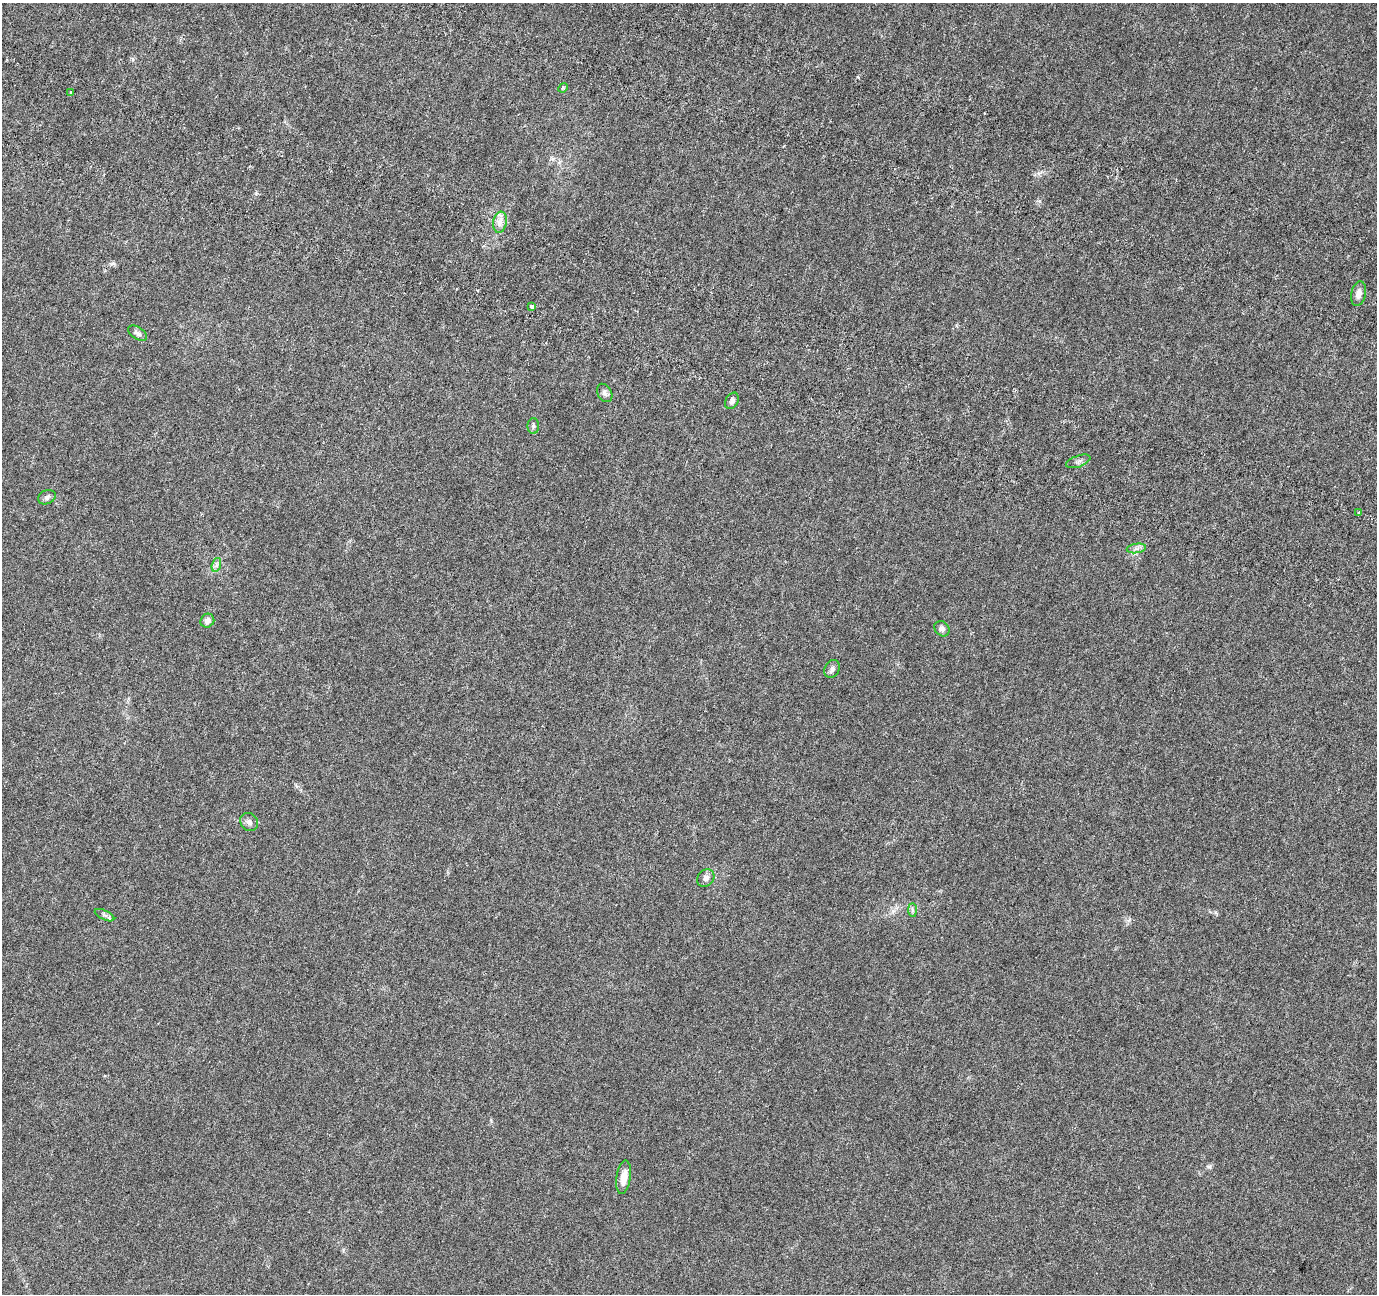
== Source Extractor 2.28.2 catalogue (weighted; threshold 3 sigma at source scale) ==
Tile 11 of 4 x 4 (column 3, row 3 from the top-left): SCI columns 2943-4317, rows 1695-2986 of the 5890 x 6036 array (HDU 1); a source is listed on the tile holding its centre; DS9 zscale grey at full resolution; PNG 1379 x 1296 px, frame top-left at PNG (2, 3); each listed source drawn as its Kron ellipse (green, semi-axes under 4 px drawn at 4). Shown black and unused: <1% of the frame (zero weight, under 4 of 8 exposures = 9% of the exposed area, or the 3 px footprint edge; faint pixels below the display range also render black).
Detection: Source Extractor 2.28.2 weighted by HDU 2 'WHT'; one run over the whole footprint, this tile lists its part. Background 0.00902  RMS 0.0012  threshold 0.00492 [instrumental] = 3 sigma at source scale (4.09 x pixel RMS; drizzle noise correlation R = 1.36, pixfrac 0.8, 0.0396/0.0396 arcsec/px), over >= 5 px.
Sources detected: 23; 1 inside a brighter listed object's ellipse — not listed separately; the other 22 listed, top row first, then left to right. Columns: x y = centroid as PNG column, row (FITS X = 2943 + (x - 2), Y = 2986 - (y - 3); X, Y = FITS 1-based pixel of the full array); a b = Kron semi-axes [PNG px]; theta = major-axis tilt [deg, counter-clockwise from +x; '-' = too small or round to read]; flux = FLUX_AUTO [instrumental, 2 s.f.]
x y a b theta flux
563 88 5 4 - 0.12
71 93 4 2 - 0.12
500 222 10 6 79 0.58
1358 294 12 7 77 0.64
532 306 4 3 - 0.25
137 333 10 6 -33 0.32
605 393 10 7 -59 0.35
732 401 9 6 62 0.32
533 426 8 6 90 0.23
1078 461 13 5 20 0.33
47 497 9 7 25 0.31
1359 512 3 2 - 0.096
1136 548 10 4 9 0.35
216 565 7 4 72 0.26
207 621 7 6 - 0.51
942 629 8 7 - 0.31
832 669 9 7 61 0.33
249 822 10 8 -45 0.36
706 878 9 7 43 0.43
912 910 7 4 -89 0.21
104 915 10 4 -26 0.25
624 1177 17 7 81 1
Unlisted compact peaks at least as high as the median listed source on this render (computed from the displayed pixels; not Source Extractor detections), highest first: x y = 1209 1167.